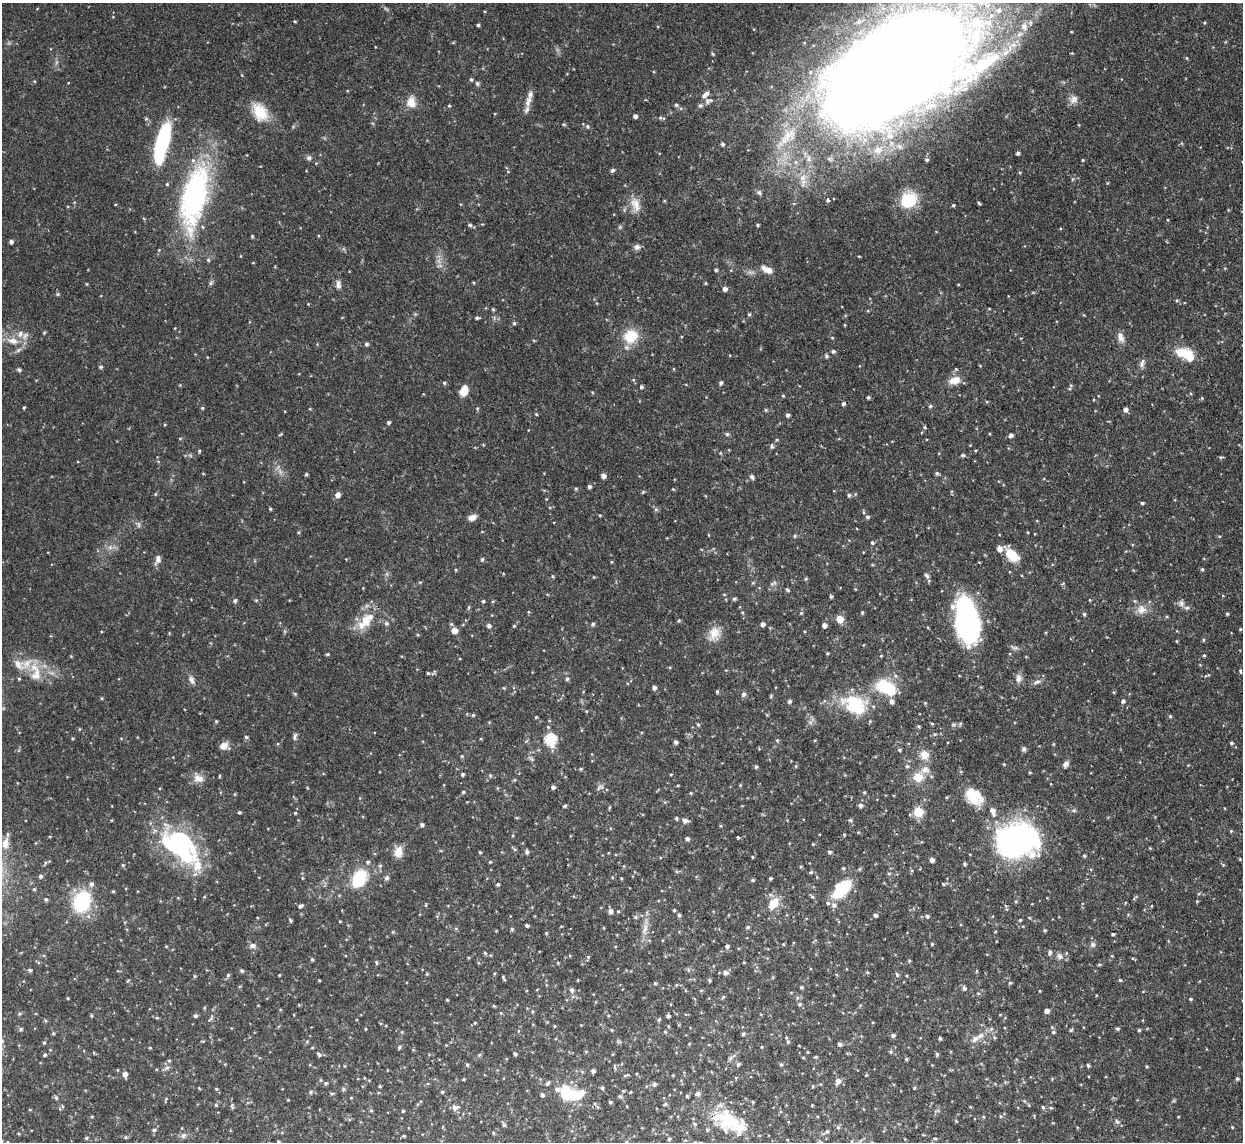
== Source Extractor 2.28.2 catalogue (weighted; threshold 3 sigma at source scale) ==
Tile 10 of 4 x 4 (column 2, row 3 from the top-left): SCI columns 1246-2486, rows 1283-2422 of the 5000 x 4970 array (HDU 1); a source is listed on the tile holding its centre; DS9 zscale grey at full resolution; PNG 1245 x 1144 px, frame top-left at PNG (2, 3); no overlay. Shown black and unused: <1% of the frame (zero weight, under 2 of 3 exposures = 2% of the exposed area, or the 3 px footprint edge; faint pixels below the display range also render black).
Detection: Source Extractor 2.28.2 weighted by HDU 2 'WHT'; one run over the whole footprint, this tile lists its part. Background 0.0761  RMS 0.0042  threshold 0.019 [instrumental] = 3 sigma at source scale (4.5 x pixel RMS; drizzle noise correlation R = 1.50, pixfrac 1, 0.05/0.05 arcsec/px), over >= 5 px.
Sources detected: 493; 4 too faint to see at this stretch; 2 inside a brighter object's white glare — not listed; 24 inside a brighter listed object's ellipse — not listed separately; the other 463 listed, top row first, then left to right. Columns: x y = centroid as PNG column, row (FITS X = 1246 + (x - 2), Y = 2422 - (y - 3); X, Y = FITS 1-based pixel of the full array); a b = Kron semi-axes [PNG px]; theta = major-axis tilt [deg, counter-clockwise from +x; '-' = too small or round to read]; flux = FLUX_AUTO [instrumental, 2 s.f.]
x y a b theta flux
295 21 3 3 - 0.45
478 25 3 3 - 0.68
1024 26 13 9 -77 4
1072 53 4 4 - 0.36
712 54 5 4 - 0.57
1187 58 5 3 - 0.38
895 67 129 62 31 1300
471 79 5 4 - 0.68
477 83 6 5 - 0.77
705 94 13 6 42 2.3
1073 99 11 11 - 2.6
528 101 18 8 72 2.7
707 101 10 7 -89 1.6
411 102 14 13 - 4.5
676 105 5 5 - 0.71
700 105 8 6 17 1.1
449 106 4 3 - 0.46
260 112 23 15 -57 11
635 116 4 4 - 1.5
146 119 5 4 - 0.57
563 124 5 4 - 0.5
1079 125 4 3 - 0.3
587 126 6 5 - 0.85
162 144 41 11 76 47
722 144 5 4 - 0.85
878 150 11 9 33 2.9
1018 153 4 4 - 0.91
309 158 8 6 -24 1.1
927 160 4 4 - 0.61
1083 160 3 3 - 0.39
612 170 6 5 - 0.85
1072 179 6 4 88 0.58
1107 183 5 3 - 0.35
167 184 5 5 - 0.56
759 192 6 5 - 1.2
194 196 76 27 78 90
828 200 4 3 - 1.5
909 200 13 12 - 19
979 203 5 3 - 0.53
635 204 21 11 -71 5.1
953 205 4 4 - 0.6
470 225 5 4 - 0.68
758 225 3 3 - 0.53
252 236 4 3 - 0.47
11 242 4 4 - 1.2
637 247 8 8 - 1.5
159 250 4 4 - 0.33
859 256 3 3 - 0.37
208 260 5 4 - 0.63
767 269 15 7 -26 3.5
716 270 3 3 - 0.72
211 283 7 5 46 0.8
474 283 4 3 - 0.46
705 283 5 3 - 0.37
87 284 5 3 - 0.32
338 284 10 7 -84 1.9
725 289 5 4 - 1.7
57 294 6 4 90 0.57
493 309 5 4 - 0.48
749 315 5 3 - 0.46
477 318 5 4 - 0.74
514 323 4 4 - 0.67
845 325 3 3 - 0.38
44 333 4 4 - 0.44
25 336 12 7 56 2.4
631 336 16 14 27 12
1120 337 14 8 -72 2.7
832 338 5 3 - 0.41
13 341 16 9 -15 5.1
366 344 4 4 - 0.91
833 351 5 5 - 0.8
1183 353 20 11 -3 9.4
826 356 6 5 - 0.73
1142 363 13 6 75 1.6
101 367 5 4 - 0.75
19 370 6 4 -25 0.77
954 380 15 9 17 4.4
444 383 5 4 - 0.59
721 383 5 4 - 1
1071 385 6 5 - 0.71
641 387 4 4 - 0.87
464 391 9 6 68 7.7
783 396 4 3 - 0.48
868 397 3 3 - 0.82
1202 398 5 4 - 0.45
843 404 4 4 - 0.84
930 406 5 5 - 0.72
24 408 4 3 - 0.51
202 408 4 4 - 0.51
1126 409 5 5 - 1.6
766 410 5 4 - 0.57
536 414 4 4 - 0.43
788 415 4 4 - 1.1
388 422 4 4 - 0.81
924 427 5 4 - 0.59
280 434 7 3 31 0.43
727 434 5 5 - 0.72
1011 435 5 4 - 1.5
772 446 5 5 - 0.94
199 451 4 4 - 0.48
720 453 4 4 - 0.4
963 455 5 4 - 0.69
1221 457 5 4 - 0.6
937 473 5 5 - 0.83
306 474 4 3 - 0.63
603 476 4 4 - 2
752 477 5 4 - 1.3
589 487 4 4 - 1.1
576 489 5 4 - 0.52
643 492 5 4 - 0.54
155 494 5 3 - 0.41
338 495 5 5 - 2.4
849 495 5 4 - 0.77
1142 503 4 3 - 0.65
270 509 4 3 - 0.54
600 515 4 3 - 0.38
867 517 5 5 - 0.79
472 518 9 6 20 2.8
794 536 6 4 90 0.47
1219 536 5 3 - 0.41
872 542 5 4 - 0.71
1012 555 18 10 -43 8.7
158 559 12 7 74 2
482 559 5 4 - 0.7
611 562 4 3 - 0.36
1202 569 5 4 - 0.6
456 570 4 3 - 0.4
553 576 4 3 - 0.52
926 576 7 5 -44 0.91
594 577 4 3 - 0.3
806 579 5 3 - 0.45
753 583 5 3 - 0.43
773 583 11 4 31 1
1063 583 5 3 - 0.42
787 590 5 4 - 0.62
831 597 4 3 - 0.66
734 599 5 4 - 0.76
235 600 6 4 62 0.72
1090 600 4 3 - 0.33
483 601 4 4 - 0.6
1181 603 10 6 85 1.4
469 607 5 3 - 0.48
1187 608 8 6 4 1.1
1142 610 13 12 - 4.1
862 612 4 3 - 0.63
742 613 5 4 - 0.57
801 613 5 4 - 0.46
1084 614 5 4 - 0.63
1227 614 4 3 - 0.6
840 619 5 5 - 7.6
366 621 25 14 56 9.8
679 621 4 4 - 0.53
387 623 6 6 - 0.94
593 624 6 5 - 0.69
763 624 4 4 - 1.5
824 625 4 4 - 2.1
967 625 42 22 -77 73
489 626 5 5 - 1.3
514 626 4 4 - 0.5
1240 629 4 4 - 0.41
454 631 5 5 - 4.4
714 633 20 13 63 5.6
418 635 5 3 - 0.44
1203 640 5 3 - 0.46
1177 641 4 3 - 0.32
827 653 4 3 - 0.45
327 654 5 3 - 0.51
1204 655 4 4 - 0.55
19 665 18 11 -49 4.8
35 668 16 9 -28 6.4
1241 671 3 3 - 1.1
428 673 4 4 - 0.56
1018 678 10 9 - 2.1
19 679 4 4 - 0.46
567 679 5 5 - 0.84
191 680 11 7 -68 1.8
1037 682 10 6 27 1.5
886 687 27 16 -26 16
654 688 4 4 - 1.3
717 692 4 3 - 0.57
295 694 6 4 -2 0.46
743 694 7 6 - 1.1
771 696 5 3 - 0.45
102 698 5 3 - 0.41
789 701 5 4 - 1
1123 701 5 4 - 0.99
855 705 30 21 -32 22
586 711 5 3 - 0.35
473 715 4 3 - 0.75
767 715 5 4 - 0.39
1170 716 5 4 - 0.57
536 717 3 3 - 0.39
216 721 4 4 - 0.51
698 724 5 4 - 0.51
932 724 5 3 - 0.42
919 726 4 4 - 0.59
935 734 5 5 - 0.52
295 736 12 4 78 1.1
246 737 5 4 - 0.65
72 738 4 3 - 0.4
550 739 6 6 - 38
777 740 4 4 - 0.52
675 742 4 4 - 1.1
1231 743 5 4 - 0.7
223 746 12 9 22 2.7
1024 749 7 6 - 0.94
899 750 5 4 - 0.69
924 755 10 10 - 4.7
462 756 5 4 - 0.48
532 759 8 5 -28 0.88
1066 764 8 6 58 1.6
796 766 5 4 - 0.49
907 766 5 4 - 0.69
756 767 4 4 - 0.78
581 769 4 4 - 0.66
1030 772 4 3 - 0.48
463 774 3 3 - 0.78
671 774 4 3 - 0.35
490 775 5 4 - 0.62
918 777 12 11 - 6.2
198 778 16 11 -36 3.7
740 785 5 4 - 0.42
553 787 4 4 - 1.2
600 787 11 6 23 1.4
497 788 5 3 - 0.38
463 792 4 4 - 0.55
864 792 4 4 - 0.48
691 793 4 3 - 0.47
235 794 5 3 - 0.36
971 795 35 15 -49 9.7
665 802 4 4 - 0.47
860 805 5 5 - 1.2
565 806 5 4 - 0.73
609 807 5 3 - 0.45
239 812 4 4 - 0.59
918 812 8 8 - 8.4
295 813 4 4 - 0.42
676 818 5 4 - 0.61
685 820 8 6 -22 1.7
850 820 5 4 - 0.75
422 825 4 4 - 1.1
1231 831 4 4 - 0.39
844 835 4 4 - 0.4
738 837 3 3 - 1.1
687 839 5 4 - 1.1
1017 840 42 34 10 93
5 843 16 9 76 3.7
813 844 4 3 - 0.39
180 846 55 27 -43 57
1150 848 4 3 - 0.39
398 852 15 10 82 4
480 852 3 3 - 0.47
527 852 5 5 - 0.99
829 852 4 4 - 0.95
1084 856 4 4 - 0.62
752 857 3 3 - 0.45
1240 859 3 3 - 0.36
932 860 4 4 - 1.9
368 862 5 4 - 0.74
490 862 4 3 - 0.41
964 864 4 3 - 0.76
123 865 5 4 - 0.51
800 867 4 4 - 0.48
843 868 5 4 - 0.51
811 872 5 4 - 0.55
40 876 5 5 - 0.82
302 878 4 3 - 0.35
359 878 15 10 59 23
387 878 5 5 - 1.2
621 878 4 3 - 0.4
770 878 3 3 - 0.61
753 880 5 4 - 0.59
498 884 4 4 - 0.67
943 884 5 4 - 0.52
842 889 25 13 46 18
113 891 4 3 - 0.47
46 899 5 4 - 0.79
1016 901 5 3 - 0.45
1197 901 4 3 - 0.38
82 902 24 17 68 27
774 903 17 10 50 6.4
425 905 5 3 - 0.4
300 906 6 4 28 1.1
674 910 3 3 - 0.54
610 911 5 5 - 1.8
618 911 4 3 - 0.49
679 915 5 4 - 0.73
875 915 4 4 - 0.96
927 916 5 5 - 0.86
636 917 5 5 - 0.71
1029 917 5 3 - 0.36
290 920 4 3 - 0.63
1020 920 4 4 - 0.46
340 921 3 2 - 0.34
527 926 4 3 - 1.4
748 927 5 4 - 0.66
645 928 17 5 73 3
512 929 5 5 - 0.64
1045 930 4 4 - 0.47
546 933 4 4 - 0.42
1113 934 3 3 - 0.69
783 944 3 3 - 0.38
932 944 3 3 - 0.47
1093 944 7 6 - 1.2
166 946 3 3 - 0.39
252 946 9 6 6 1.6
727 946 5 4 - 1.1
1050 952 7 5 85 1.1
485 953 5 4 - 0.51
1059 956 9 7 -73 1.6
588 957 5 4 - 0.51
312 959 5 3 - 0.6
909 961 4 4 - 0.49
376 962 5 4 - 0.52
744 962 3 2 - 0.35
558 963 4 3 - 0.36
1099 965 5 3 - 0.42
30 970 5 5 - 0.74
242 971 5 4 - 0.76
977 971 5 3 - 0.43
867 972 5 3 - 0.4
725 973 8 6 -13 1.7
427 974 4 3 - 0.48
897 974 6 4 -67 0.72
228 975 5 5 - 0.7
279 975 3 2 - 0.38
194 976 5 4 - 0.45
504 978 5 2 - 0.59
319 980 4 3 - 0.32
709 980 4 4 - 0.67
1120 980 4 4 - 0.54
655 983 4 4 - 0.58
1010 983 5 4 - 0.56
801 987 4 4 - 0.56
964 988 6 5 - 1.2
572 990 6 6 - 1.2
1040 991 4 3 - 0.3
978 993 5 4 - 0.53
723 997 6 4 45 0.56
67 998 4 3 - 0.38
1190 999 4 3 - 0.53
447 1000 3 3 - 0.4
799 1004 5 4 - 0.65
299 1005 4 3 - 0.39
494 1006 5 3 - 0.46
532 1011 5 3 - 0.44
1047 1011 4 4 - 1.8
501 1013 5 3 - 0.4
19 1014 6 4 7 0.66
608 1015 4 3 - 0.36
1000 1015 5 3 - 0.32
91 1016 5 3 - 0.5
196 1016 5 5 - 0.84
668 1016 4 4 - 0.94
157 1018 6 3 -19 0.54
211 1018 12 3 54 0.83
659 1020 5 4 - 0.67
873 1022 3 2 - 0.35
475 1023 5 4 - 0.5
554 1026 5 3 - 0.37
668 1026 5 3 - 0.36
1052 1027 4 4 - 0.44
21 1029 5 5 - 0.74
365 1029 3 3 - 0.39
1118 1029 4 4 - 0.64
612 1030 4 3 - 0.4
1071 1030 4 4 - 0.58
1139 1030 3 3 - 0.65
402 1032 5 3 - 0.36
665 1032 5 4 - 0.44
1053 1032 5 4 - 0.69
53 1033 5 4 - 0.58
743 1034 4 4 - 0.86
893 1035 5 5 - 1.1
940 1038 3 3 - 0.68
994 1038 5 3 - 0.49
975 1039 15 8 39 2.9
307 1041 6 3 20 0.47
788 1042 7 5 -89 0.92
44 1043 5 4 - 0.55
689 1044 4 3 - 0.37
840 1044 5 4 - 1
399 1047 5 4 - 0.77
762 1047 4 3 - 0.33
150 1048 5 3 - 0.34
586 1052 5 3 - 0.39
808 1052 3 3 - 0.34
891 1052 6 4 69 0.66
515 1054 4 4 - 0.85
937 1054 5 4 - 0.65
45 1055 4 4 - 0.66
319 1055 6 4 -36 0.91
479 1055 6 4 45 0.56
816 1057 6 3 0 0.41
730 1058 8 5 34 1
906 1059 4 4 - 0.55
169 1061 5 4 - 0.58
225 1064 4 4 - 0.32
738 1064 5 5 - 0.9
781 1064 5 4 - 0.66
467 1065 4 4 - 0.6
1088 1066 4 3 - 0.68
1147 1067 4 3 - 0.4
167 1068 9 5 32 1.1
615 1068 6 4 -72 0.53
593 1071 4 4 - 1.2
125 1074 5 5 - 2.3
626 1075 8 3 19 0.52
673 1075 4 3 - 0.33
866 1075 5 3 - 0.37
1237 1078 4 4 - 0.68
463 1079 3 3 - 0.42
838 1081 7 6 - 2.2
326 1083 5 5 - 0.72
547 1083 6 4 49 0.91
654 1084 5 5 - 1.1
380 1086 3 3 - 0.46
199 1088 5 3 - 0.39
602 1088 5 4 - 0.66
914 1088 5 3 - 0.37
216 1089 4 4 - 0.52
343 1089 6 4 -89 0.59
623 1091 5 3 - 0.41
310 1092 5 5 - 0.67
442 1092 5 4 - 0.54
332 1093 5 3 - 0.48
567 1093 19 17 -25 13
698 1093 6 5 - 1.4
542 1095 5 4 - 0.96
620 1096 5 4 - 0.61
687 1096 3 3 - 0.55
56 1098 6 4 -72 0.76
351 1098 4 2 - 0.31
288 1100 3 3 - 0.33
1024 1101 5 5 - 0.53
610 1102 3 3 - 0.69
665 1104 7 3 36 0.5
216 1105 5 4 - 0.53
232 1106 8 4 -80 0.75
455 1107 10 7 12 1.8
1043 1107 5 4 - 0.6
1051 1108 5 4 - 0.51
371 1110 4 4 - 0.48
403 1111 4 3 - 0.43
1000 1116 5 4 - 0.57
729 1121 32 24 -42 21
1117 1121 7 5 -44 0.87
504 1124 7 4 -57 0.78
694 1124 6 4 -24 0.58
838 1127 6 5 - 0.76
1232 1127 4 3 - 0.39
154 1130 5 4 - 0.72
827 1132 6 5 - 0.95
493 1133 4 4 - 0.48
19 1134 4 3 - 0.42
183 1136 8 6 58 1.3
404 1136 4 3 - 0.54
126 1137 5 4 - 0.56
86 1138 4 4 - 0.58
669 1139 4 3 - 0.56
935 1139 4 4 - 0.51
685 1140 4 3 - 0.35
278 1142 4 4 - 0.54
Overlapping masked pixels (flux is a lower limit): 1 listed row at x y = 895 67
Isophote crosses this tile's border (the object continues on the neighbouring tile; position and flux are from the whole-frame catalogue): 2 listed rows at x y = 895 67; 278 1142